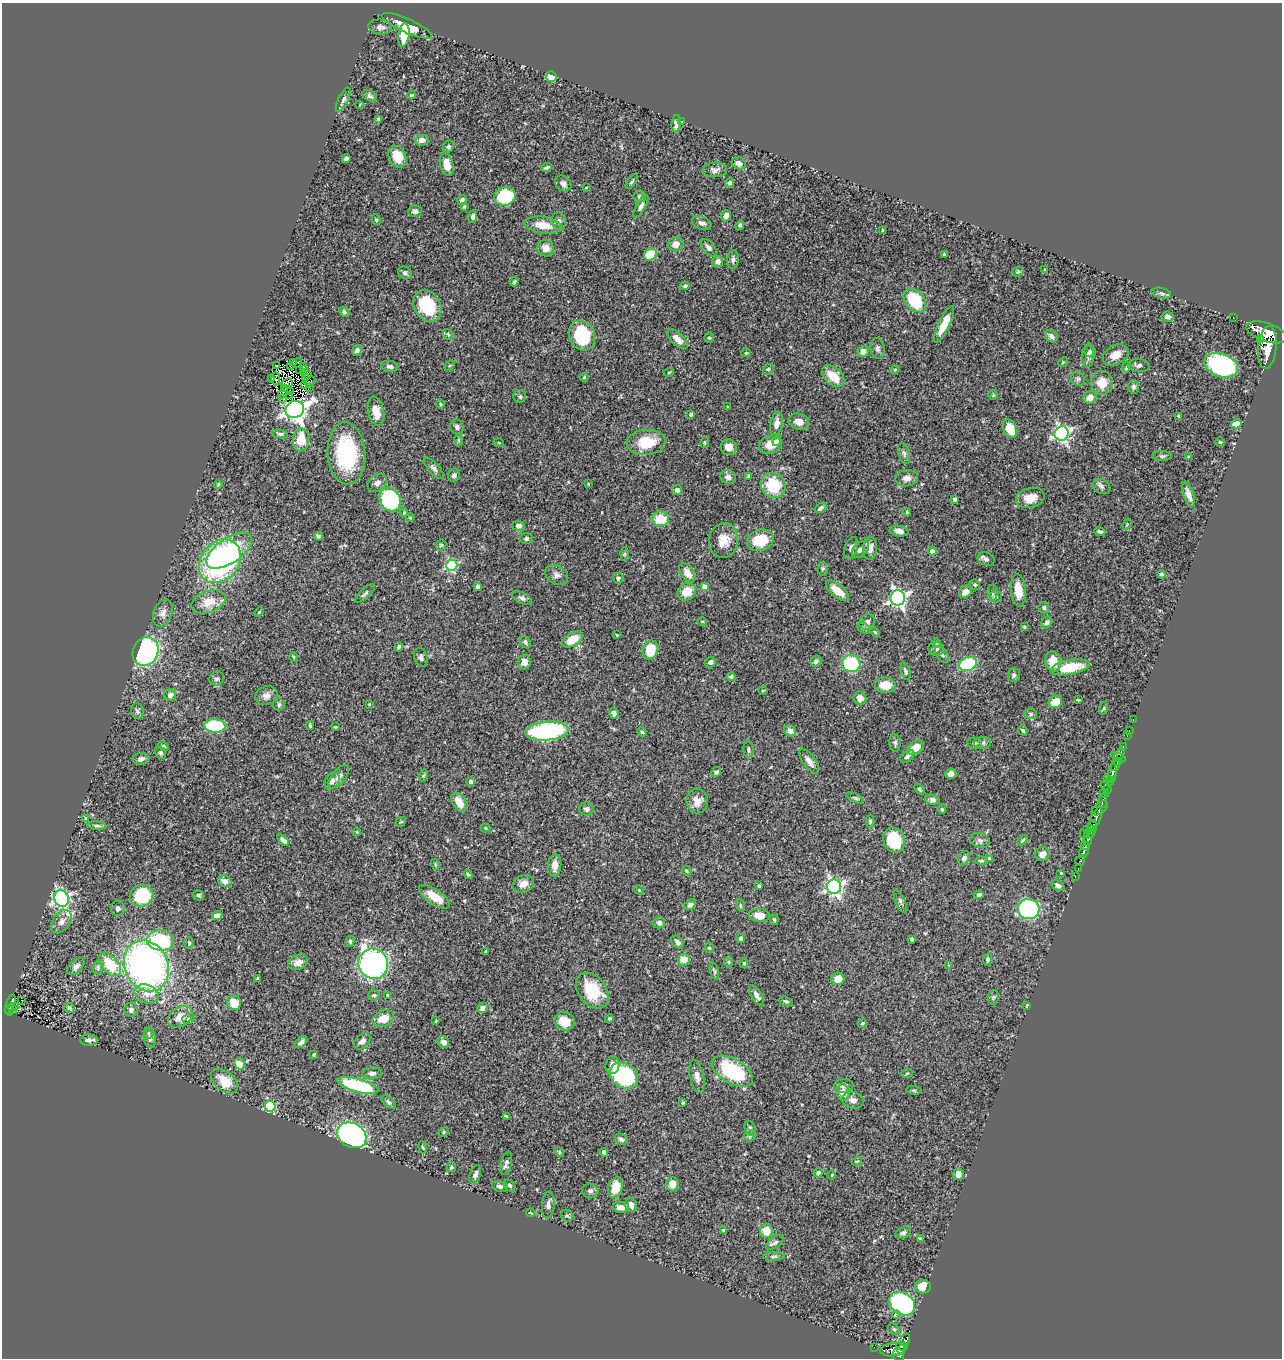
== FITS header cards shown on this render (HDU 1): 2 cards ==
NAXIS1  =                 1280
NAXIS2  =                 1356

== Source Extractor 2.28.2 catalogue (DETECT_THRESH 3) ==
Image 1280 x 1356 px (HDU 1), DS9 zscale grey, 1 PNG px = 1 image px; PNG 1284 x 1360 px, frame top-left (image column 1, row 1356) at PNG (2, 3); each listed source drawn as its Kron ellipse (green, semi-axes under 4 px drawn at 4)
Background 0.445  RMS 0.023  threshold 0.0704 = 3 sigma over >= 5 px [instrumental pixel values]
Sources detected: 448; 6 with non-positive FLUX_AUTO (blend fragments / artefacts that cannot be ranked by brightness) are neither listed nor drawn; the other 442 listed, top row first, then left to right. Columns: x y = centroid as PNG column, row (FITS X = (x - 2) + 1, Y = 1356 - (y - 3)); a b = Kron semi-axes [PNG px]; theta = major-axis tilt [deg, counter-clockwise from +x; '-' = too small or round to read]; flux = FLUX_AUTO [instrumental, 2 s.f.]
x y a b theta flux
407 26 27 7 -24 26
380 27 12 7 -7 7.1
404 35 12 5 83 36
551 77 5 5 - 25
411 95 4 3 - 1.8
370 96 8 5 -25 3.7
343 100 13 5 64 4.8
360 104 4 2 - 1.3
379 119 3 3 - 3.3
681 122 4 2 - 0.87
676 124 9 4 84 8.1
422 140 7 5 2 9.3
448 146 6 5 - 3.2
397 157 11 8 -64 32
346 158 4 3 - 4.2
739 163 7 6 - 8
447 165 11 6 -76 19
547 167 5 3 - 2.7
715 170 12 7 2 6.5
632 181 8 3 52 2.2
563 183 9 7 -41 6.5
730 183 4 4 - 3.6
586 188 3 2 - 1.1
505 196 11 9 15 77
640 197 6 6 - 3.4
462 200 5 4 - 4.4
641 206 12 4 60 5.2
464 207 3 3 - 2.1
415 211 7 6 - 5.5
726 216 5 4 - 8.2
473 217 6 4 82 4.5
376 220 5 4 - 2.3
559 221 9 7 -74 5.7
702 223 10 6 -21 7
543 225 19 8 -8 26
740 225 5 4 - 2.8
883 231 4 3 - 2
676 244 7 7 - 14
546 248 8 8 - 14
709 248 10 5 -50 4.9
944 254 3 3 - 1.5
650 255 7 5 25 48
733 260 9 5 84 4.7
718 261 5 5 - 8.6
1045 270 3 3 - 1.5
1018 272 6 4 21 2.1
405 273 7 6 - 4.5
514 282 5 3 - 2.7
685 286 5 3 - 3
1161 293 10 5 -13 4
915 300 13 9 -49 83
427 306 17 13 -60 97
344 312 5 4 - 2.7
1167 317 6 5 - 6
1233 317 2 2 - 4.6
944 324 20 5 64 31
1267 332 21 9 -18 2400
448 335 6 4 -52 2.4
582 335 15 12 -68 99
1051 336 7 5 -41 5.7
709 338 5 4 - 2.4
677 339 13 6 -44 12
1260 339 4 3 - 96
1267 347 21 9 85 2600
877 348 10 7 -81 4.9
357 350 6 5 - 5.1
863 352 6 5 - 12
1090 352 6 5 - 2.9
746 353 4 4 - 1.6
1115 355 14 9 30 16
1088 356 12 6 86 6.2
293 362 3 2 - 0.54
1063 362 5 4 - 1.7
297 363 5 2 - 0.11
1139 365 11 6 -6 5.1
1221 365 17 11 -20 260
277 366 3 2 - 1.1
291 366 3 2 - 1.3
303 366 3 2 - 1.4
390 366 8 5 -9 5.9
450 366 6 4 44 2.1
1126 367 6 4 62 2.9
768 369 6 5 - 2.1
299 370 4 2 - 2
304 370 2 2 - 1.1
895 370 4 3 - 1.7
669 372 5 3 - 1.3
307 374 3 2 - 0.71
833 376 13 8 -42 33
305 377 3 2 - 0.35
584 377 4 3 - 1.6
271 378 3 2 - 2
276 378 7 2 -88 0.07
1078 379 7 6 - 3.9
310 381 6 2 34 3.2
287 383 6 3 17 0.84
1102 383 12 11 - 23
304 385 3 2 - 1.2
309 387 2 2 - 1.6
1133 387 6 5 - 3.7
285 389 3 2 - 1.1
291 392 3 2 - 0.92
282 394 4 2 - 4.2
290 395 3 2 - 1.5
993 395 4 4 - 1.6
520 397 6 6 - 3.2
1090 397 7 6 - 12
283 398 4 2 - 0.3
441 404 4 4 - 1.6
728 407 4 3 - 1.3
295 409 9 8 - 1300
376 411 15 8 -78 22
691 414 3 3 - 2.8
1178 416 3 3 - 1.6
799 422 10 8 -19 12
776 424 12 6 80 11
1236 424 5 4 - 29
457 427 8 6 -64 4.6
1010 429 9 6 -64 27
1062 433 7 7 - 390
280 434 8 4 -11 3.6
301 440 11 8 85 37
459 440 6 4 89 2.2
777 441 5 4 - 3.4
646 442 19 12 3 46
1220 442 4 4 - 2.1
499 443 5 3 - 1.1
705 443 5 4 - 1.9
770 445 11 8 10 18
729 447 8 7 - 14
346 453 31 19 -85 140
904 454 11 5 -75 4.7
1162 456 9 5 0 3.4
1189 457 4 3 - 1.8
434 468 13 5 -47 5.6
454 475 7 6 - 5.5
749 476 4 3 - 2.3
728 477 8 7 - 6.6
907 478 11 8 6 9.8
377 483 11 8 37 7.5
218 484 4 3 - 1.8
588 484 3 2 - 0.99
773 485 13 12 - 60
1102 486 9 7 -26 5.3
677 490 5 5 - 5.7
1188 494 13 5 -71 12
1030 498 14 10 13 20
955 499 3 3 - 2.5
390 500 12 10 -62 160
821 508 7 3 37 3.9
907 512 4 3 - 1.7
404 513 4 3 - 1.8
410 518 4 3 - 1.3
660 519 8 7 - 35
1127 524 6 4 58 2
518 526 6 5 - 5.9
899 531 9 5 -11 9.6
1100 531 5 4 - 3.2
318 536 4 4 - 3
526 539 6 5 - 3.8
723 540 17 14 81 25
760 540 13 10 15 51
441 545 5 5 - 2.2
851 548 11 6 72 5.7
870 548 11 7 87 10
860 549 10 6 44 8.4
229 551 26 12 34 83
932 551 4 4 - 11
625 554 6 4 88 2.2
986 559 8 6 -19 5.8
220 561 24 19 49 360
452 565 5 5 - 170
823 569 7 5 87 2.7
687 573 11 6 -56 16
1161 574 4 4 - 2.4
557 575 12 9 -29 8.3
618 578 5 5 - 5.1
975 585 5 5 - 2.4
478 587 4 3 - 3.4
705 587 4 4 - 12
1018 590 16 7 -84 29
837 591 14 6 -39 23
687 592 9 8 - 29
965 592 7 5 40 11
365 593 12 4 43 4.2
992 593 8 5 -87 3.3
995 597 7 5 1 4.6
522 598 11 5 -26 5.1
898 598 7 7 - 550
208 602 17 10 18 29
1044 608 5 5 - 2.9
259 612 5 3 - 1.6
163 613 14 9 69 9.8
702 621 5 3 - 1.5
867 622 8 7 - 5.6
1047 623 6 5 - 6.6
1024 627 4 3 - 1.7
864 628 7 5 -27 3.2
875 632 5 3 - 1.4
617 635 3 2 - 1.3
572 640 11 6 29 33
525 642 7 5 -51 3.6
937 643 5 3 - 1.5
399 647 4 4 - 4
936 649 8 7 - 5.5
650 650 9 7 74 42
145 651 15 12 65 250
942 654 10 5 -55 4.5
294 657 5 3 - 1.4
421 657 9 6 -76 5
816 661 6 5 - 5.2
524 662 7 6 - 10
710 662 5 5 - 5.1
1053 662 10 8 -77 26
851 664 9 8 - 110
968 664 9 7 21 120
1070 667 20 7 10 55
905 671 9 4 -74 3.7
1014 675 7 6 - 3.9
731 677 4 3 - 2.6
217 679 7 6 - 4.8
885 685 10 7 -4 32
763 691 5 3 - 1.5
170 695 6 5 - 8.6
266 696 11 9 21 8.8
860 698 7 6 - 11
1078 700 3 2 - 1.5
1055 702 7 6 - 28
279 704 6 6 - 3.5
369 704 4 3 - 1.3
1104 708 6 4 71 2.3
137 711 8 6 -77 3.4
614 713 5 4 - 5.7
1031 714 6 5 - 2.9
1133 720 3 2 - 13
310 725 4 3 - 2.4
215 726 11 6 -1 110
335 727 3 3 - 1.5
1023 730 5 4 - 2.6
1129 730 2 2 - 5.3
547 731 21 9 5 200
790 731 6 5 - 9.1
642 732 5 4 - 2.4
1127 736 2 2 - 6.1
895 743 9 5 -86 3.6
974 743 7 5 -11 3.1
983 743 8 6 3 4.2
163 746 6 4 -25 2.2
1123 746 3 2 - 11
916 747 9 6 30 25
748 749 8 5 -90 4.3
161 753 6 5 - 3.2
1119 754 6 3 60 75
907 756 8 5 39 5
1118 757 8 3 -25 59
141 759 8 5 5 5.6
809 761 15 6 -54 9.4
1117 761 4 2 - 100
1115 766 5 4 - 210
716 772 5 4 - 5.2
951 774 5 5 - 14
1112 774 9 3 83 280
424 775 6 4 70 2.1
339 777 14 6 51 8.7
1107 778 2 2 - 20
332 781 9 6 59 6.8
1110 781 4 2 - 44
471 782 4 4 - 7.8
1105 785 4 3 - 45
919 789 6 4 -49 2.5
1107 790 3 2 - 32
1104 793 5 3 - 130
855 798 9 4 -26 2.9
932 800 7 5 -7 4.7
697 801 12 10 -89 14
1103 801 7 4 84 160
459 802 10 6 -60 24
1100 808 9 5 36 210
587 809 7 6 - 4.8
942 809 4 4 - 2.2
1096 817 10 5 67 230
86 818 4 2 - 1.2
870 821 6 4 -90 2.9
401 822 6 4 39 2
97 826 9 3 -5 3.2
1092 826 6 5 - 410
485 828 5 4 - 1.8
1092 831 2 2 - 110
357 832 4 3 - 1.2
1083 834 2 2 - 6.8
1090 834 5 3 - 190
283 840 7 4 -44 6.3
894 840 13 10 -65 65
980 840 10 7 -21 6.1
1022 840 6 4 42 2.1
1087 841 5 3 - 220
1085 846 4 3 - 180
1084 852 7 3 67 200
1042 854 7 6 - 11
964 858 7 5 61 5.1
989 858 4 3 - 2.5
1080 860 6 3 56 68
981 861 6 4 -4 2.3
435 864 5 3 - 1.4
555 865 11 6 85 12
1078 869 3 2 - 7.9
687 871 5 4 - 2.4
1061 873 4 4 - 1.6
468 874 5 3 - 2.1
1075 876 3 2 - 18
225 881 7 5 -26 9.1
523 884 11 8 20 13
759 886 3 3 - 2.9
1058 886 7 5 -32 5.5
834 887 7 7 - 440
639 890 5 4 - 1.7
141 895 12 11 - 79
199 895 6 5 - 2.9
979 895 4 4 - 3.7
434 897 17 7 -34 24
61 898 8 7 - 420
900 901 12 4 -67 4
690 905 6 5 - 4.5
740 905 6 4 -72 2
118 908 8 7 - 5.4
1029 909 11 10 - 240
759 915 10 6 -5 19
217 916 5 4 - 9
774 920 5 4 - 2.3
61 922 13 8 54 11
659 923 6 5 - 5.6
741 938 5 4 - 3
912 939 3 3 - 3
160 941 14 10 -7 120
350 941 5 4 - 3.1
677 942 7 5 -46 5.5
189 943 5 4 - 2.6
709 948 5 5 - 1.8
486 951 4 3 - 2
684 960 6 6 - 18
988 960 6 4 78 3.3
298 962 10 7 24 10
729 962 6 4 -89 2
744 963 5 4 - 2.4
110 964 14 8 -49 59
373 964 15 14 - 400
949 965 4 4 - 1.3
146 966 26 21 -64 610
76 967 10 6 45 7.4
98 967 7 5 77 2.6
714 971 9 4 -74 2.5
257 978 3 2 - 1.6
838 979 6 6 - 18
592 991 20 14 -53 64
146 994 12 9 -22 15
374 995 6 5 - 3.6
387 995 4 3 - 2
756 995 11 5 -57 7.5
993 997 7 5 82 2.7
22 1000 2 2 - 1.1
786 1001 7 4 -21 2.6
234 1003 7 6 - 27
10 1004 10 3 71 78
1027 1005 3 2 - 1.2
15 1007 2 2 - 3.4
69 1008 6 4 -48 3.8
482 1008 5 5 - 6.7
12 1009 6 2 -54 28
9 1010 5 4 - 60
131 1010 7 6 - 5.4
180 1017 13 9 35 21
609 1018 4 4 - 2.2
188 1019 6 5 - 3.3
383 1019 11 7 20 25
436 1021 3 3 - 1.3
565 1021 10 9 - 24
862 1023 5 4 - 2.2
148 1033 5 4 - 2.6
150 1038 9 6 -77 5.3
89 1040 8 5 -2 5.4
362 1041 9 6 45 6.8
301 1042 7 4 43 5
443 1042 6 5 - 9.7
314 1054 4 2 - 1.8
239 1064 6 5 - 18
612 1065 9 7 82 12
732 1071 23 12 -30 110
372 1073 10 5 4 5.8
907 1073 6 4 5 1.7
624 1076 15 12 -33 210
697 1076 16 7 -77 9.6
224 1081 15 9 -39 32
358 1086 21 7 -15 150
844 1086 9 7 6 5.6
914 1090 8 4 -8 2.3
843 1092 8 6 -76 18
853 1100 11 8 -13 9.5
389 1102 8 4 -41 3.4
683 1103 3 3 - 1.7
270 1106 5 5 - 120
506 1116 4 3 - 1.9
750 1128 8 5 -70 3.5
444 1132 5 4 - 2.2
352 1135 15 12 -29 390
750 1136 5 5 - 2.7
621 1139 7 5 -28 4.8
423 1147 6 3 -80 1.6
559 1152 5 4 - 1.8
604 1152 4 4 - 3.5
857 1161 5 3 - 1.5
506 1163 12 5 77 6.6
451 1167 5 4 - 2.3
818 1173 5 4 - 6.5
475 1174 9 5 70 6
958 1174 6 5 - 10
832 1175 4 3 - 1.3
672 1184 7 6 - 16
510 1185 6 5 - 3
500 1186 8 5 -14 6.4
615 1188 11 7 72 26
590 1191 8 7 - 5.1
548 1205 13 6 86 6.5
631 1205 7 5 -68 10
621 1207 8 5 -6 11
530 1213 4 3 - 1.3
567 1216 6 5 - 2.9
724 1230 4 3 - 2.3
766 1231 7 6 - 26
903 1233 8 5 25 3.9
920 1239 4 4 - 1.9
775 1242 10 5 37 4.6
774 1256 11 4 1 4
923 1287 8 7 - 25
902 1304 14 11 -32 380
896 1314 2 2 - 170
894 1329 6 5 - 2.6
905 1340 6 5 - 110
874 1347 2 2 - 5.4
904 1347 3 3 - 49
901 1348 6 2 -72 180
893 1350 13 6 7 360
898 1355 6 5 - 260
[6 non-positive-flux detections neither listed nor drawn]